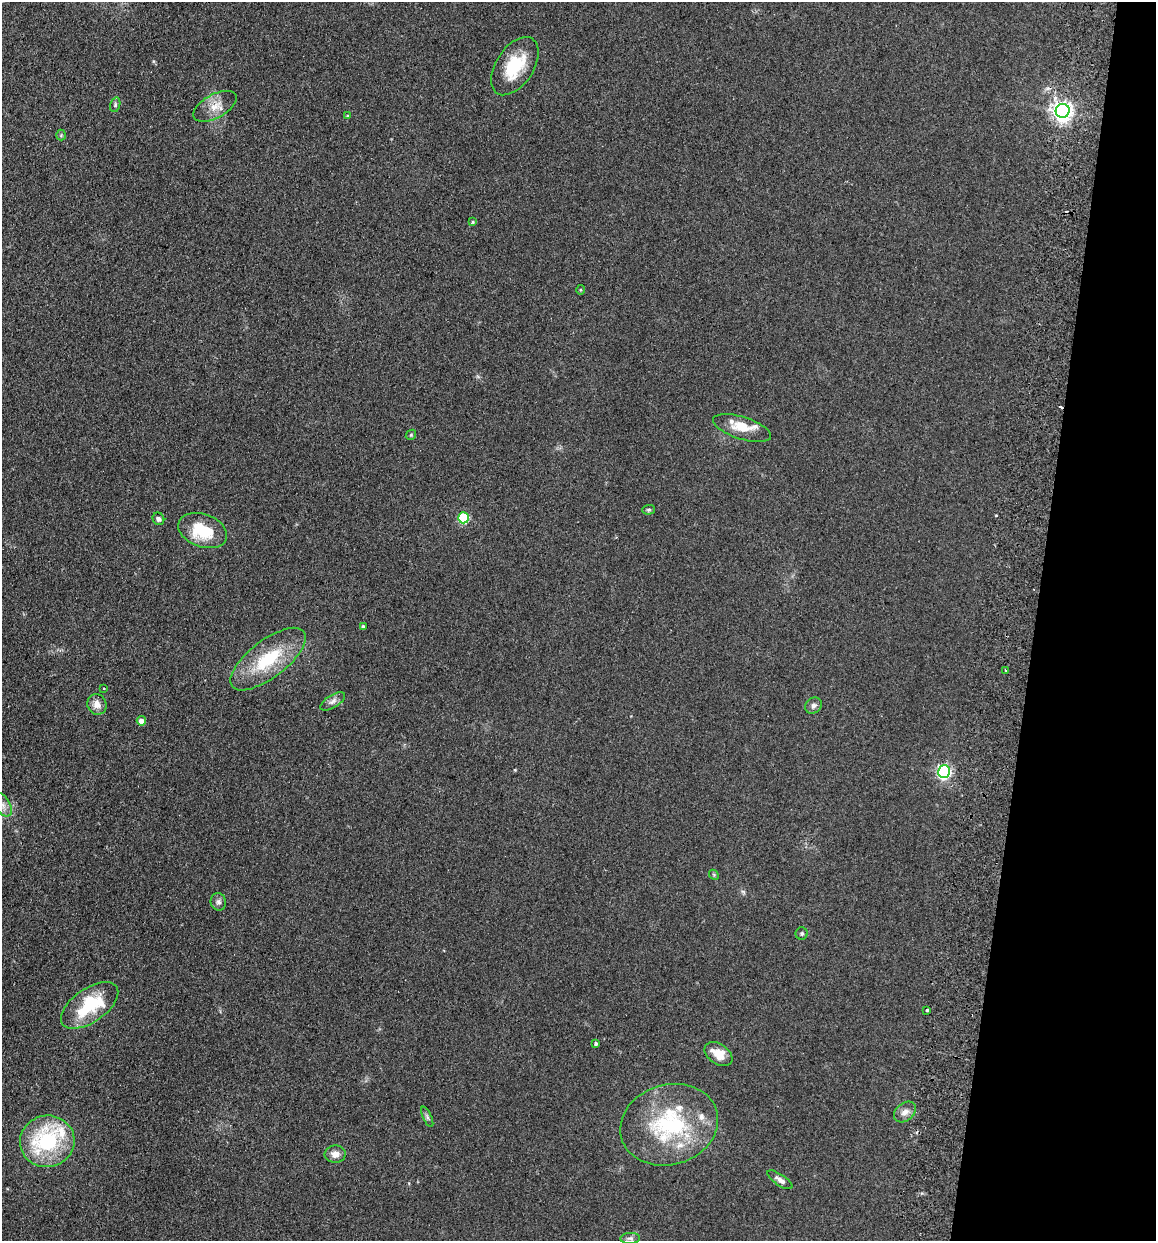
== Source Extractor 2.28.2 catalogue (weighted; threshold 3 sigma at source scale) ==
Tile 8 of 4 x 4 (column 4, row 2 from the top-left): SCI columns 3640-4793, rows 2493-3731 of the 5089 x 4985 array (HDU 1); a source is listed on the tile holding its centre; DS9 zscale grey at full resolution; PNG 1158 x 1243 px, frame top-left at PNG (2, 2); each listed source drawn as its Kron ellipse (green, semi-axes under 4 px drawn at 4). Shown black and unused: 10% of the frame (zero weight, under 2 of 3 exposures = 3% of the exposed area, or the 3 px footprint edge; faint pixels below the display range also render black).
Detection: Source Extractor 2.28.2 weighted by HDU 2 'WHT'; one run over the whole footprint, this tile lists its part. Background 0.183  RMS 0.012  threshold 0.0541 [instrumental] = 3 sigma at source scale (4.5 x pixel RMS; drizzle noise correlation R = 1.50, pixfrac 1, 0.05/0.05 arcsec/px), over >= 5 px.
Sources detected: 47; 2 cosmic-ray / hot-pixel residue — neither listed nor drawn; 7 inside a brighter listed object's ellipse — not listed separately; the other 38 listed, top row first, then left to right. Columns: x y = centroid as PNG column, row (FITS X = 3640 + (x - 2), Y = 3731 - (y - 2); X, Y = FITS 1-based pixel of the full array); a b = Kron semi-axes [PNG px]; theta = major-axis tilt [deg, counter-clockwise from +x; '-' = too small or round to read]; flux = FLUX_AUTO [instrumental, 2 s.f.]
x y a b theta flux
515 66 32 18 57 46
115 105 7 5 73 2
215 106 24 12 29 16
1063 111 7 7 - 640
348 116 4 3 - 1.8
61 135 5 5 - 1.5
473 222 4 3 - 1.1
581 290 5 3 - 1.1
742 428 30 11 -18 20
411 435 5 4 - 1.4
649 510 6 5 - 1.8
463 518 5 5 - 84
158 519 6 5 - 3.2
203 531 25 16 -19 47
363 626 4 3 - 1.9
268 659 45 18 37 63
1006 670 3 2 - 1.8
104 688 3 2 - 1.2
333 701 14 6 32 5.2
97 704 10 9 - 8.6
813 706 9 7 43 4.2
141 721 4 4 - 11
944 772 6 6 - 260
3 805 13 7 -61 7.4
714 875 5 4 - 1.5
218 902 9 7 -72 3.9
802 934 6 6 - 2.2
90 1005 33 17 35 68
927 1010 3 3 - 7.5
596 1044 3 3 - 1.9
718 1054 15 10 -35 16
905 1112 12 8 40 7.5
427 1117 11 4 -65 2.7
669 1125 50 40 17 130
47 1141 27 25 11 110
335 1154 10 8 -1 8.3
780 1180 14 5 -34 5.4
630 1238 10 5 3 3
Isophote crosses this tile's border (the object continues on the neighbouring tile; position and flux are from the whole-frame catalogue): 1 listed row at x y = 3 805